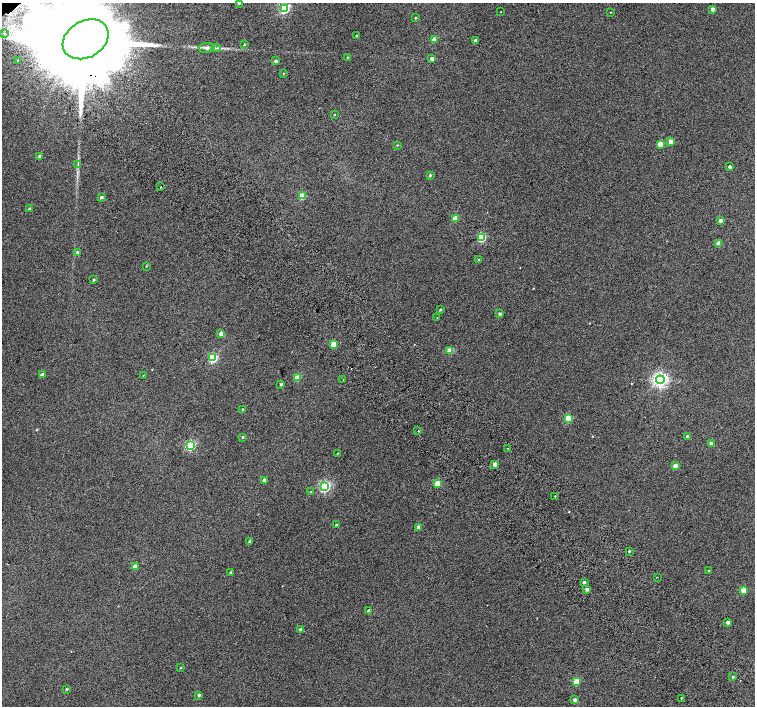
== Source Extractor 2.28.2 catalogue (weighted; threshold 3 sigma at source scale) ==
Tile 6 of 4 x 4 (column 2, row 2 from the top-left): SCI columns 1557-3062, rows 3080-4486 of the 6118 x 6093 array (HDU 1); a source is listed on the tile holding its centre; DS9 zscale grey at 2 x 2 block average (1 PNG px = mean of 2 x 2 image px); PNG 757 x 708 px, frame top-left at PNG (2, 3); each listed source drawn as its Kron ellipse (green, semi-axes under 4 px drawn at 4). Shown black and unused: <1% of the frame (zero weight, under 2 of 3 exposures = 3% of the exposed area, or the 3 px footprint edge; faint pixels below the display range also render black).
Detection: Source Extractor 2.28.2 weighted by HDU 2 'WHT'; one run over the whole footprint, this tile lists its part. Background 0.0626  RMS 0.052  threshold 0.234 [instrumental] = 3 sigma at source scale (4.5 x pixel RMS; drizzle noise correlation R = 1.50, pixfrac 1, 0.0396/0.0396 arcsec/px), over >= 5 px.
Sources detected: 89; all 89 listed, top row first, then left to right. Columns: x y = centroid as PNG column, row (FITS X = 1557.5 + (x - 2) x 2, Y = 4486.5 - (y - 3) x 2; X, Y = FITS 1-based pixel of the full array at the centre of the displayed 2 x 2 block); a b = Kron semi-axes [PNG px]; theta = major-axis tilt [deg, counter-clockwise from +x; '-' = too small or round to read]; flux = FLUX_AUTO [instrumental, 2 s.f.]
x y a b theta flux
239 3 3 2 - 17
284 9 4 3 - 1100
713 9 3 3 - 47
501 12 2 2 - 6.8
610 12 2 2 - 5.9
415 18 2 2 - 8.4
4 33 2 2 - 9.5
356 35 2 2 - 14
86 39 24 18 30 420000
434 39 3 3 - 75
475 40 3 2 - 27
244 44 2 2 - 8.5
207 48 8 5 5 41
216 48 5 2 - 18
348 58 3 2 - 14
432 58 3 3 - 38
18 61 2 2 - 9.9
276 61 3 2 - 31
283 73 3 2 - 5.6
334 115 2 2 - 5.7
671 142 3 3 - 180
660 144 3 3 - 160
397 145 3 2 - 8.9
39 156 3 2 - 26
78 164 3 2 - 11
730 167 2 2 - 28
430 175 3 2 - 17
160 187 2 2 - 46
302 196 3 3 - 310
101 197 3 2 - 19
29 209 3 2 - 14
455 218 3 3 - 170
720 221 3 3 - 38
481 237 3 3 - 680
719 243 3 3 - 140
77 252 3 3 - 16
479 259 2 2 - 4.8
147 266 3 2 - 7.5
93 280 2 2 - 14
440 310 3 2 - 13
500 314 3 2 - 19
437 318 3 2 - 5.5
221 334 3 3 - 82
334 344 3 3 - 290
450 350 3 3 - 250
212 358 3 3 - 900
42 375 3 3 - 90
143 375 2 2 - 4.8
297 378 3 3 - 240
343 380 2 2 - 6.6
660 380 4 4 - 3500
281 384 2 2 - 18
243 409 2 2 - 7.1
569 418 3 3 - 440
418 430 2 2 - 5.1
243 437 3 2 - 11
688 437 3 2 - 57
711 443 3 3 - 31
190 446 3 3 - 1300
508 448 2 2 - 6.3
338 453 2 2 - 5.8
495 464 3 3 - 100
675 466 3 3 - 81
264 480 3 3 - 22
438 483 3 3 - 280
325 487 4 4 - 1500
311 492 3 2 - 8.9
555 496 2 2 - 28
336 525 3 2 - 14
418 527 3 3 - 54
250 541 2 2 - 42
629 551 2 2 - 13
135 566 3 3 - 110
709 571 2 2 - 8.7
231 572 3 3 - 11
657 577 2 2 - 5.7
584 582 2 2 - 22
587 589 3 3 - 35
744 590 3 3 - 200
369 611 2 2 - 44
728 622 3 2 - 42
300 630 3 2 - 41
180 668 2 2 - 7.1
733 677 2 2 - 13
576 681 3 3 - 310
66 689 3 3 - 14
199 695 3 2 - 29
681 698 2 2 - 7.4
575 700 3 3 - 39
Overlapping masked pixels (flux is a lower limit): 1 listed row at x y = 86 39
Isophote crosses this tile's border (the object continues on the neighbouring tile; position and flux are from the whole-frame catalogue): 2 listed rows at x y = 239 3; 86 39
Diffuse or blended objects may show on this block-average render without a row.